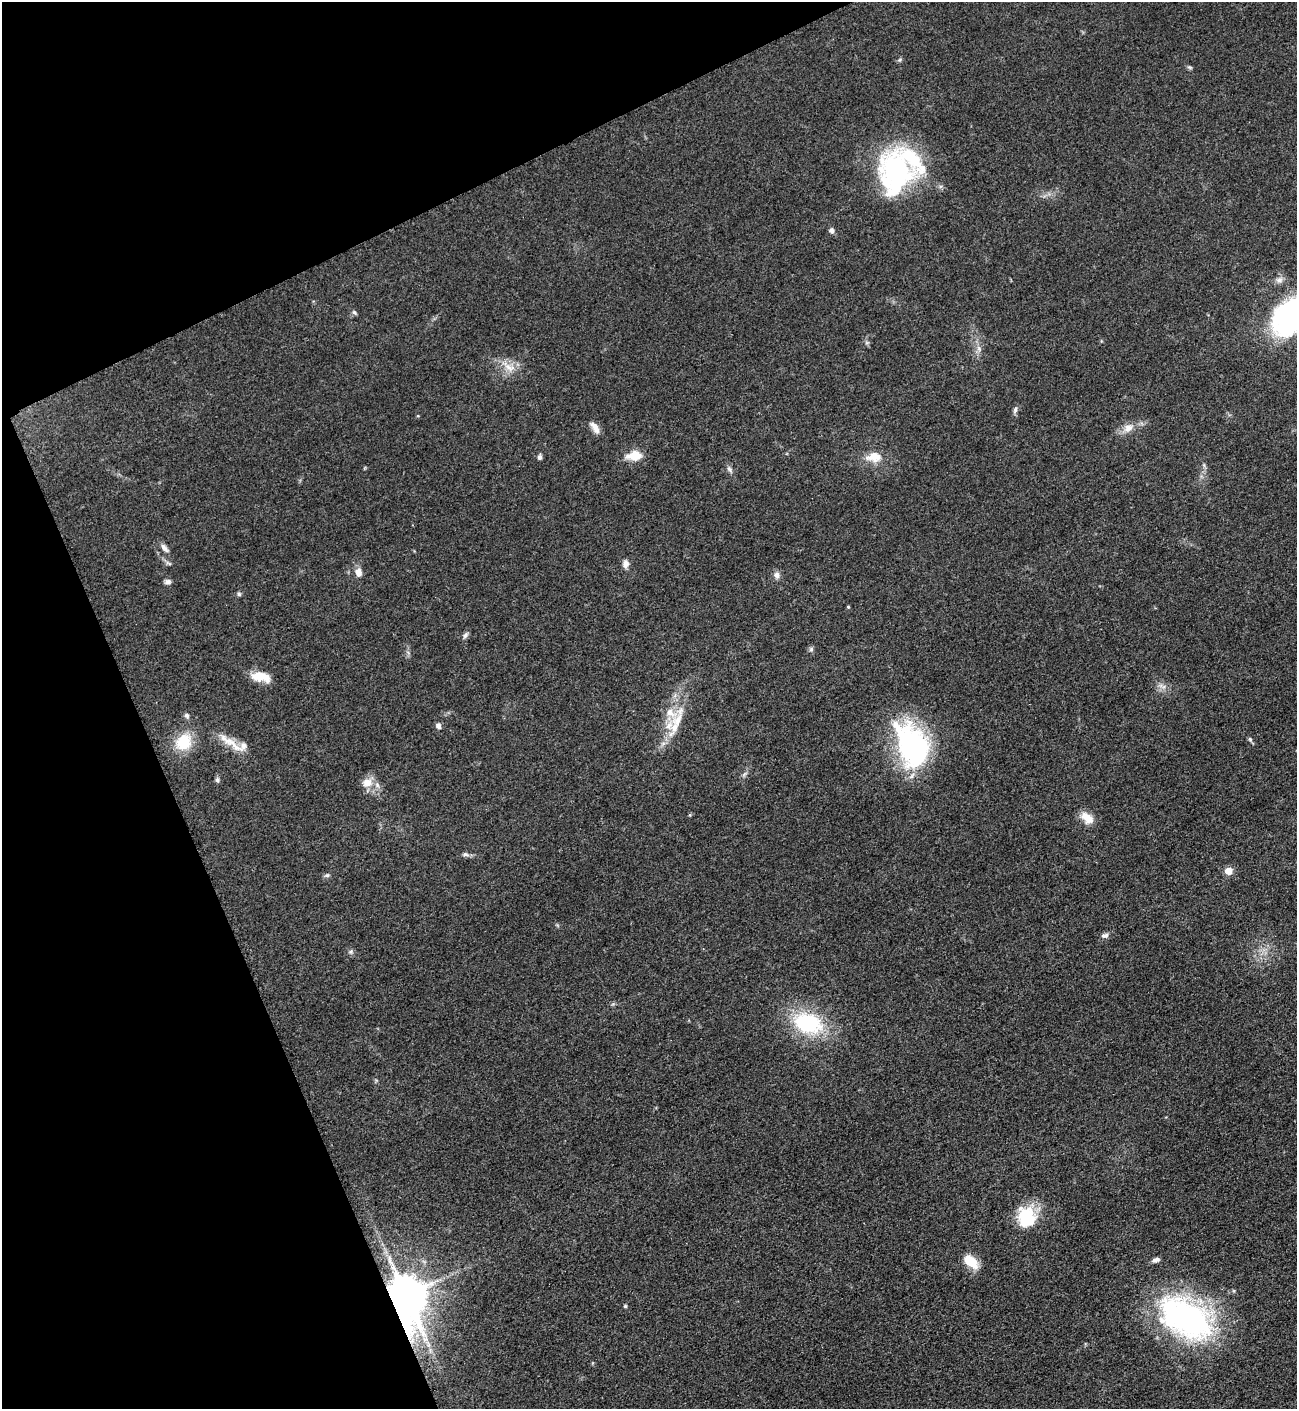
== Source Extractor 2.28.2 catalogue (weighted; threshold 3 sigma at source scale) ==
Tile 5 of 4 x 4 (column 1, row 2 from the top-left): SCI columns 162-1456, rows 2822-4228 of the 5636 x 5647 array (HDU 1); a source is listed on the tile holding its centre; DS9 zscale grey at full resolution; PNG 1299 x 1411 px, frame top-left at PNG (2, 2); no overlay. Shown black and unused: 22% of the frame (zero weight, under 3 of 5 exposures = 1% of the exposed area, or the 3 px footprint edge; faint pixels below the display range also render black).
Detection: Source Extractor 2.28.2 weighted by HDU 2 'WHT'; one run over the whole footprint, this tile lists its part. Background 0.095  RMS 0.0068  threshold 0.0304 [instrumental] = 3 sigma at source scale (4.5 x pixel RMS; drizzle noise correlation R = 1.50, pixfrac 1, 0.05/0.05 arcsec/px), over >= 5 px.
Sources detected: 53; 4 inside a brighter listed object's ellipse — not listed separately; the other 49 listed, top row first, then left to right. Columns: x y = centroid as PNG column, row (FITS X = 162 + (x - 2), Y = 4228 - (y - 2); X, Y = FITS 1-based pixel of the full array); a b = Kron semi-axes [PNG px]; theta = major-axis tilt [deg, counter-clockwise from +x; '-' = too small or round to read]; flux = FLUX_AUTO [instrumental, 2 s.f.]
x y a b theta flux
1190 67 9 3 -21 0.93
896 174 54 40 90 100
832 230 7 6 - 2
1279 280 9 9 - 3.2
354 313 7 5 -36 1.2
1289 315 45 27 50 140
979 349 6 5 - 1.7
509 367 17 9 -23 7.7
1015 410 8 5 74 1.8
418 416 4 3 - 0.56
595 427 17 7 -57 4.8
1129 428 15 10 18 6.7
634 455 18 11 6 11
540 457 7 5 -77 1.7
874 457 19 12 1 11
729 469 8 5 -60 1.8
164 548 14 6 -52 3
626 564 10 8 87 3.2
359 573 11 8 -82 4.3
777 575 8 7 - 3.1
168 582 8 6 1 2.2
239 594 6 5 - 1.2
848 607 4 3 - 0.68
465 635 9 6 54 1.9
811 649 6 6 - 1.4
261 677 22 10 -11 12
187 715 7 6 - 1.8
678 720 43 13 72 21
438 726 7 6 - 2.3
1250 739 6 5 - 1.2
229 741 33 10 -30 12
184 742 18 15 63 21
912 746 41 26 -66 140
217 780 7 5 -87 1.4
367 782 14 11 9 7.8
1087 818 18 10 -40 8.8
465 854 9 5 -9 1.8
1228 871 5 5 - 13
327 875 5 5 - 1.1
1105 935 10 6 7 2.3
351 952 6 5 - 1.3
808 1023 40 26 -16 53
1026 1217 23 19 -84 31
1156 1260 9 5 14 2.5
971 1261 16 9 -39 15
406 1295 14 10 -75 2100
625 1306 4 4 - 0.99
1185 1318 67 40 -31 160
428 1345 9 4 -90 2.5
Overlapping masked pixels (flux is a lower limit): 1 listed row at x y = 406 1295
Isophote crosses this tile's border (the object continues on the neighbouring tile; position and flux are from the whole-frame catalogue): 1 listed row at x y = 1289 315